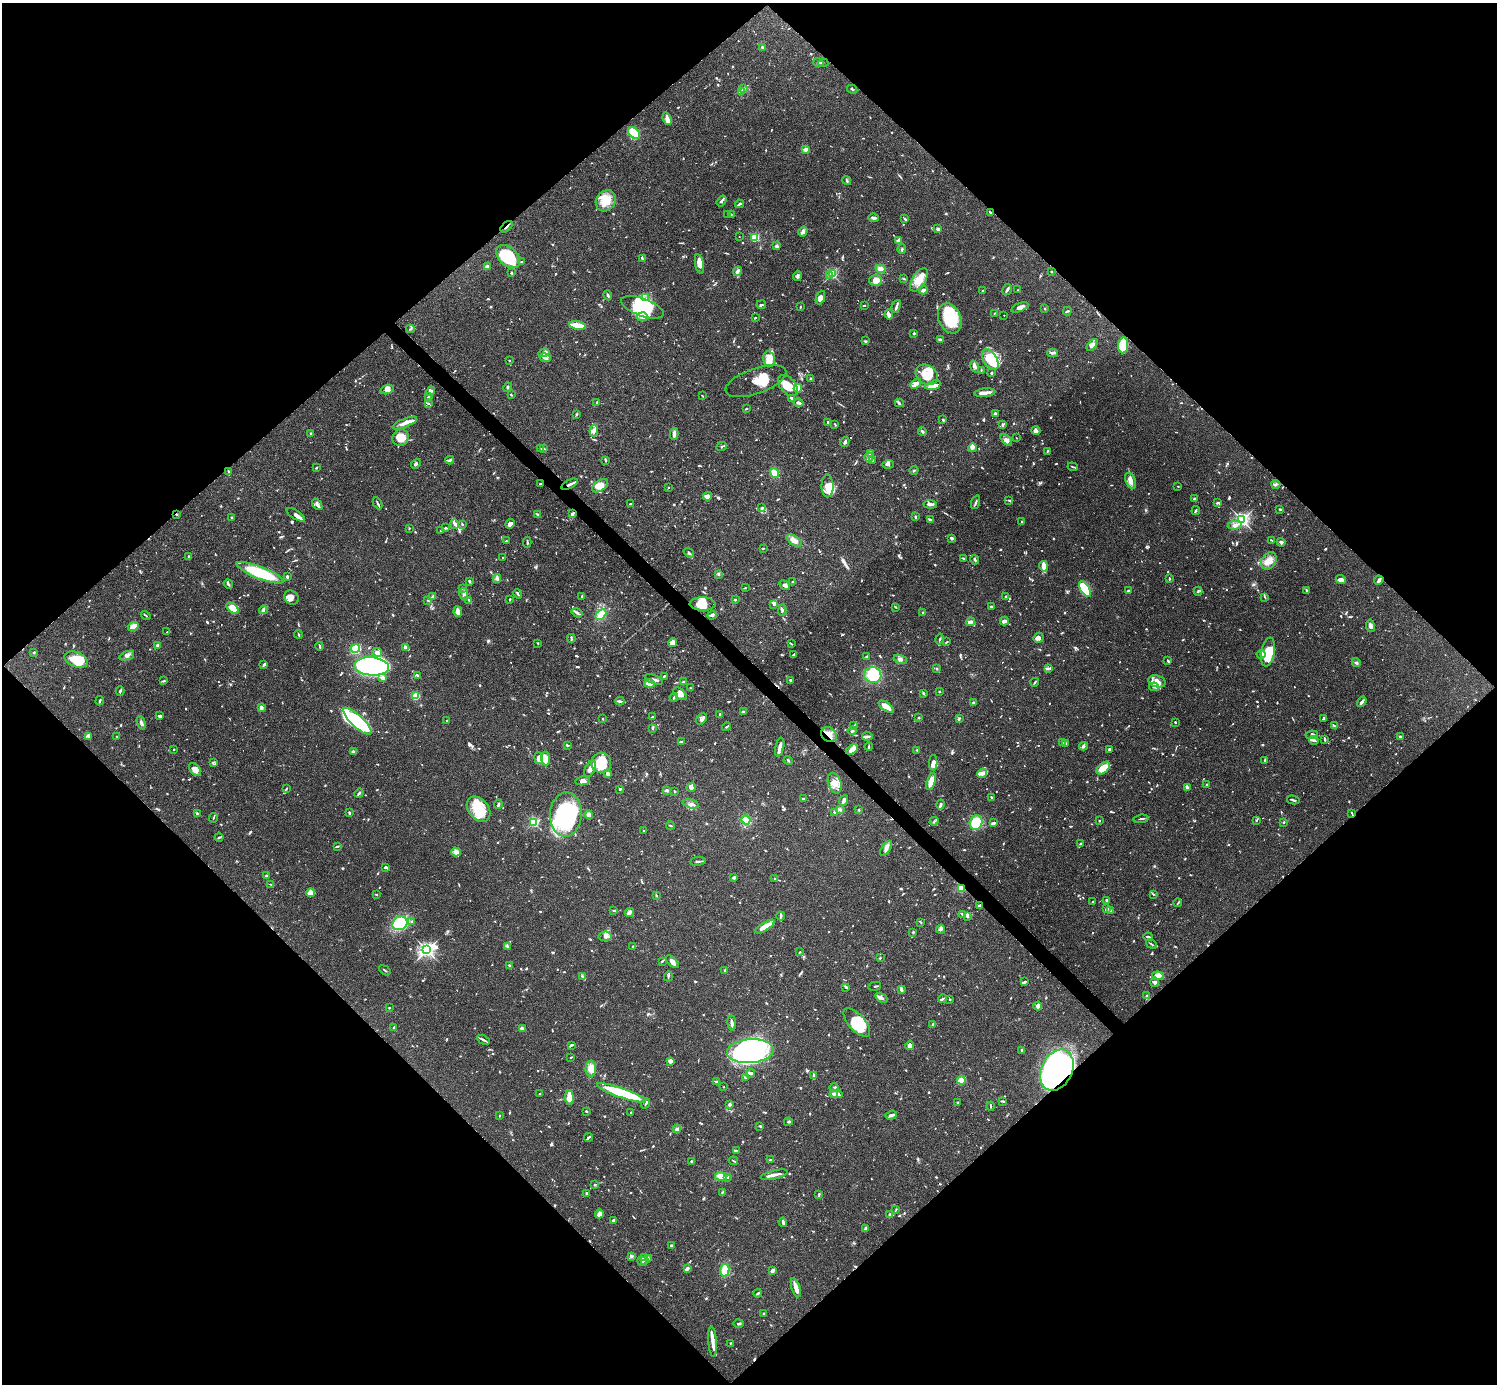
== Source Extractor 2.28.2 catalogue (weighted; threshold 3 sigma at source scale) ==
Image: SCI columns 1-5978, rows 158-5682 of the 5982 x 5981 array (HDU 1 of 3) = the unmasked area's bounding box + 8 px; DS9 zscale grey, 4 x 4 block average (1 PNG px = mean of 4 x 4 image px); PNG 1499 x 1386 px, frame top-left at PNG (2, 3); each listed source drawn as its Kron ellipse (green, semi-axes under 4 px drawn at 4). Shown black and unused: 51% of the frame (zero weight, under 3 of 4 exposures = <1% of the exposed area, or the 3 px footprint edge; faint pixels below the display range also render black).
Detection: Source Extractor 2.28.2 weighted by HDU 2 'WHT'. Background 0.0692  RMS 0.0032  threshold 0.0144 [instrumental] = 3 sigma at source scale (4.5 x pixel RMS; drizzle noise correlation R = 1.50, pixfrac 1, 0.05/0.05 arcsec/px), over >= 5 px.
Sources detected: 1565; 22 too faint to see at this stretch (4 x 4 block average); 17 inside a brighter object's white glare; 8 cosmic-ray / hot-pixel residue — neither listed nor drawn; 52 coinciding with a brighter row at this scale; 134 inside a brighter listed object's ellipse — not listed separately; of the other 1332, all 500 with FLUX_AUTO >= 1.67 (the completeness limit of this list) listed and drawn (832 fainter detections not listed), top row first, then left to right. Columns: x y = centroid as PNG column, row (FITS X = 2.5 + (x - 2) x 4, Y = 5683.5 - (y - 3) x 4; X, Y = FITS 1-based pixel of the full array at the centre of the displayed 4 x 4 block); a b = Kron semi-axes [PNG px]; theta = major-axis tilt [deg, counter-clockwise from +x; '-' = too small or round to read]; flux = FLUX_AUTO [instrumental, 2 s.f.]
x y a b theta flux
763 48 3 2 - 3.6
818 62 5 2 - 2
823 63 5 2 - 1.8
744 88 4 3 - 3.3
852 89 5 2 - 4
741 92 3 2 - 2.9
667 119 6 4 -69 7.6
634 133 7 4 -49 69
805 150 2 2 - 1.7
847 181 4 2 - 2.9
606 201 11 9 52 33
722 201 6 2 56 5
739 204 4 3 - 2.7
990 212 2 2 - 2.2
728 214 4 3 - 2.4
731 215 4 2 - 2.6
874 218 5 3 - 4.5
905 219 3 2 - 3.1
506 227 7 2 41 3.3
938 229 4 2 - 5.6
803 232 5 4 - 5.5
739 237 2 2 - 1.9
755 237 2 2 - 120
899 240 4 3 - 9.4
777 246 2 2 - 6.1
902 249 4 2 - 2.7
508 257 14 9 -41 95
642 259 4 2 - 3.9
522 262 3 2 - 3.1
699 264 10 4 -78 11
487 266 3 3 - 3.8
881 269 5 4 - 10
737 271 5 3 - 5
1051 272 2 2 - 1.9
511 273 2 2 - 7.4
832 274 2 2 - 200
830 275 2 2 - 13
797 276 5 3 - 4.1
904 279 3 2 - 2
876 280 6 5 - 19
919 280 13 6 59 24
923 290 4 2 - 6.8
1007 290 6 2 61 6.6
1018 290 2 2 - 1.8
983 291 2 2 - 12
608 295 5 2 - 3.4
646 298 3 2 - 1.9
820 298 7 3 68 11
761 305 5 2 - 3.1
864 305 3 2 - 1.9
896 306 6 2 67 4.5
642 307 22 9 -20 67
800 307 2 2 - 2.1
1020 307 9 4 20 8.6
1045 309 2 2 - 3.1
1067 311 4 2 - 2.2
994 313 2 2 - 2.3
889 314 5 3 - 9.3
1004 315 2 2 - 2.4
642 317 5 3 - 6.7
755 318 4 2 - 1.9
950 318 15 11 -67 86
577 325 8 2 -10 58
410 329 4 2 - 2.2
914 333 2 2 - 4.2
940 340 4 2 - 5.5
865 341 3 2 - 2.4
1092 345 7 4 50 7.4
1123 345 8 5 83 73
544 353 5 4 - 6.3
1053 353 5 2 - 4.5
545 358 5 4 - 7.6
769 359 8 5 -79 25
990 360 11 6 -59 23
509 361 2 2 - 1.7
975 367 6 3 -70 4.3
981 370 4 2 - 1.8
991 373 3 2 - 2.1
927 375 12 9 -36 38
811 379 3 2 - 2.9
756 381 32 12 19 55
916 384 6 4 40 8
788 385 12 7 -49 36
933 385 8 4 14 11
508 387 5 2 - 2
798 388 4 4 - 14
387 390 7 4 17 7.4
431 391 5 4 - 6.1
985 393 10 2 6 19
511 395 3 2 - 2.2
702 396 2 2 - 1.8
428 397 2 2 - 2
792 398 3 2 - 4.3
428 399 3 2 - 2.4
428 403 2 2 - 3.7
596 403 4 2 - 1.8
798 403 5 2 - 8.9
899 403 4 3 - 3.2
746 409 2 2 - 2.3
995 413 3 2 - 5
576 414 3 2 - 1.8
943 420 3 2 - 3.4
828 422 4 2 - 4.4
405 423 13 3 22 14
835 425 3 2 - 1.8
1003 425 4 3 - 3.2
594 431 6 4 83 7.4
922 431 4 3 - 3.8
1036 431 4 4 - 7.5
310 433 2 2 - 2
674 434 6 3 -89 9.6
401 438 8 8 - 24
1016 438 2 2 - 1.9
1006 440 7 4 -47 6.7
845 442 5 2 - 5.8
722 447 5 2 - 1.8
972 448 4 2 - 3.3
541 449 2 2 - 2.2
544 449 3 2 - 1.7
1047 451 3 2 - 1.7
871 453 4 3 - 4.2
869 457 5 4 - 5.4
450 460 4 2 - 5.6
605 460 4 2 - 2.1
872 460 3 2 - 2.7
416 464 5 2 - 3.9
888 464 6 3 16 5.2
1073 467 5 2 - 2.2
316 468 3 2 - 1.7
914 471 4 2 - 2.3
229 472 3 2 - 1.8
774 473 5 4 - 19
1131 481 8 4 -68 12
540 484 2 2 - 2.8
570 484 9 2 27 5.9
1276 484 4 2 - 2.7
600 486 9 5 33 20
828 486 11 6 -88 26
1178 486 2 2 - 1.7
668 487 2 2 - 2
707 496 4 3 - 8
1194 499 2 2 - 3.4
1008 500 3 2 - 2.2
976 502 7 2 72 3.4
377 503 6 2 -63 3.4
1217 503 4 2 - 3.1
317 504 6 3 -52 7.1
630 504 2 2 - 3
930 504 6 3 -6 6.4
762 508 4 3 - 2.5
1280 509 3 2 - 3.5
1196 511 4 2 - 2.6
176 514 3 2 - 1.9
572 514 4 3 - 4.8
296 515 10 3 -33 10
537 515 3 2 - 2.8
231 517 2 2 - 3
915 517 3 2 - 3.5
930 520 3 2 - 8
1242 520 3 3 - 440
1022 522 3 2 - 2.4
455 524 5 4 - 5
462 524 3 2 - 1.9
510 524 5 4 - 11
1235 525 7 3 8 10
409 528 2 2 - 2.1
445 528 3 3 - 2.9
441 530 4 2 - 2.1
951 538 3 2 - 4.7
1272 540 3 2 - 1.9
506 541 2 2 - 4.3
794 541 9 4 -31 14
527 542 5 2 - 3.1
1281 542 4 3 - 3.9
763 548 2 2 - 2.1
689 553 6 3 -39 3.4
188 556 2 2 - 3.5
503 558 2 2 - 1.7
963 558 3 2 - 2.5
975 560 5 2 - 3.1
1269 561 9 7 57 17
1044 566 5 2 - 35
260 573 25 6 -21 120
718 574 2 2 - 2.3
287 576 3 2 - 4.5
497 578 4 3 - 4.1
1169 579 3 2 - 1.9
1341 580 5 4 - 8
1379 580 5 3 - 5.8
469 581 2 2 - 6.2
793 582 2 2 - 2.6
228 584 5 2 - 3.1
785 585 6 3 -32 5.9
462 588 3 2 - 2
745 588 2 2 - 1.9
1085 589 9 4 -57 130
1128 590 4 2 - 2.7
1306 590 4 2 - 1.8
1198 591 4 2 - 2.2
464 594 6 2 -78 4.5
518 594 5 2 - 3.8
433 596 4 2 - 2.8
582 596 4 2 - 2.2
1005 596 2 2 - 2.4
1265 597 4 2 - 1.8
291 598 8 6 -43 11
428 600 3 2 - 1.8
469 600 4 2 - 2.3
510 600 3 2 - 2.2
735 600 2 2 - 4.5
703 604 13 6 -1 26
774 604 3 3 - 3.7
896 607 2 2 - 1.8
991 607 3 2 - 4.1
233 608 7 3 -40 47
263 610 4 3 - 4
782 610 6 2 87 2.9
458 612 5 2 - 10
923 612 2 2 - 2.1
577 613 6 2 -35 4.6
601 614 6 4 43 30
146 615 5 2 - 2
712 615 5 3 - 5.2
1004 621 4 2 - 9.8
971 622 5 3 - 8.8
1370 626 6 3 -81 6.1
133 627 5 4 - 17
167 632 2 2 - 1.9
298 634 4 2 - 2.1
571 638 4 2 - 2.3
1039 638 5 5 - 7.9
940 639 5 2 - 2.3
673 642 4 3 - 15
946 642 3 2 - 2
538 643 2 2 - 2.5
791 644 4 2 - 1.8
158 646 2 2 - 23
319 646 4 2 - 2.5
405 647 3 2 - 5.8
355 648 5 4 - 89
34 652 2 2 - 2.8
377 652 5 3 - 11
1268 652 14 6 79 64
1261 654 4 2 - 6.8
794 655 3 2 - 9.1
127 656 7 3 21 6.3
867 657 3 2 - 3
76 659 12 7 -20 54
900 659 7 4 -22 6.1
1168 661 3 2 - 2.2
1356 663 5 2 - 3.9
264 664 4 2 - 4.3
371 666 17 9 -4 820
936 668 3 2 - 1.9
1048 669 3 2 - 3.6
418 675 4 2 - 3.9
873 675 8 8 - 57
664 676 2 2 - 2.8
383 678 4 3 - 6.6
654 679 9 2 -20 6.2
790 680 3 2 - 3.5
163 681 4 2 - 2.3
1157 681 9 5 -17 14
684 682 2 2 - 6.8
1035 682 4 2 - 2.3
649 683 5 3 - 23
1154 687 5 3 - 4.7
690 688 2 2 - 1.7
120 691 5 2 - 2.7
939 692 2 2 - 2.8
924 693 3 2 - 2.1
680 694 8 5 -42 13
416 696 3 3 - 41
674 697 4 2 - 3.1
100 701 5 2 - 2.3
620 701 4 3 - 3.6
973 702 3 2 - 2
1362 702 6 2 54 5.7
886 707 9 3 -36 28
261 708 4 2 - 10
743 712 3 2 - 3.9
719 714 3 2 - 3.1
160 716 3 2 - 7.4
652 717 3 2 - 1.8
919 718 2 2 - 2.8
959 718 3 2 - 1.8
603 719 2 2 - 2
702 719 6 4 50 5.5
1323 719 4 2 - 2.5
447 720 3 2 - 2.4
357 721 19 6 -43 86
1175 722 2 2 - 2
141 723 7 3 -75 5.6
1334 725 4 2 - 2.7
854 726 4 2 - 2.5
726 727 4 2 - 2.9
652 728 3 3 - 2.2
852 731 4 2 - 2.6
829 735 8 7 - 19
1312 735 6 3 11 5.5
88 736 3 2 - 2.4
867 736 5 2 - 6.1
117 737 2 2 - 2.4
1401 737 3 2 - 3.9
1325 739 3 2 - 1.8
1314 740 4 2 - 4.1
681 742 4 2 - 4.7
1062 742 2 2 - 2.6
1066 743 3 2 - 2.6
568 745 3 2 - 1.7
1083 746 4 4 - 4.2
780 747 9 2 76 12
869 747 4 2 - 2.2
174 749 2 2 - 2.1
852 749 7 4 33 17
1109 749 3 2 - 5
917 750 2 2 - 2.3
353 752 3 2 - 5.2
538 758 6 4 -78 9.8
546 758 7 4 -83 21
1265 760 4 2 - 2.6
788 761 5 2 - 2.1
213 762 3 2 - 1.8
601 763 10 10 - 56
933 763 8 4 88 12
1103 768 8 5 40 40
195 769 7 5 -51 15
590 769 9 5 63 13
982 773 5 3 - 7.6
608 774 3 2 - 10
583 781 7 3 11 6.9
931 781 9 3 73 27
835 783 10 6 -70 17
1207 784 2 2 - 1.8
691 787 4 4 - 5.1
286 788 3 2 - 1.7
1187 788 4 3 - 3.4
619 789 3 2 - 2.2
666 790 4 2 - 4
675 792 2 2 - 3.5
359 793 5 2 - 3.4
991 797 3 2 - 2.5
803 799 4 2 - 2.1
844 800 5 2 - 6.2
1293 800 6 2 -13 2.9
498 804 4 2 - 3.9
691 804 8 3 -13 8.8
941 804 5 2 - 6.2
479 809 14 10 -50 60
840 810 4 3 - 3.8
859 810 2 2 - 2.6
835 812 3 2 - 4.2
197 813 3 2 - 1.7
349 813 3 2 - 2.3
566 814 22 16 87 230
1352 814 4 2 - 2.1
589 815 4 3 - 8
213 818 5 2 - 1.8
1141 819 7 2 7 2.9
746 820 5 4 - 33
1256 820 3 2 - 2.7
934 821 4 2 - 2.5
1099 821 2 2 - 2
534 822 2 2 - 180
1283 822 2 2 - 2
976 823 7 6 - 45
993 823 3 2 - 5.8
670 825 4 2 - 2.5
643 831 2 2 - 1.8
219 837 4 2 - 2.4
1080 844 3 2 - 2.7
337 846 3 2 - 2.6
886 848 8 4 54 8.1
456 852 4 4 - 14
698 861 8 2 8 3.3
385 867 3 2 - 3.8
267 876 4 2 - 2
734 878 3 3 - 4.1
775 878 2 2 - 3.1
270 884 3 2 - 1.7
962 888 3 2 - 25
311 893 4 3 - 29
376 894 3 2 - 1.7
1153 894 4 2 - 1.8
656 895 3 2 - 2.5
1107 900 2 2 - 6
1093 902 2 2 - 4.6
1178 903 4 2 - 1.7
979 906 2 2 - 6.2
1106 909 3 2 - 4.7
614 910 3 2 - 1.8
1110 911 4 2 - 4.6
629 912 5 3 - 6.8
962 914 3 2 - 2.3
781 916 4 2 - 2.7
968 916 3 3 - 3.2
412 921 2 2 - 1.9
921 922 4 2 - 1.8
400 923 8 6 30 120
765 926 11 4 30 19
941 929 4 3 - 4.3
913 932 3 2 - 1.9
605 936 6 4 7 7
1148 937 4 2 - 3.3
1151 944 6 2 -33 2.4
507 946 4 2 - 2.3
633 947 2 2 - 2.9
427 950 4 3 - 510
800 952 2 2 - 1.7
880 958 4 2 - 1.8
662 961 2 2 - 2.7
672 962 8 3 -44 9.7
510 965 4 2 - 2.5
385 970 6 2 -35 2.3
725 971 3 2 - 4
668 976 5 2 - 2.9
1158 976 6 4 -10 7.4
583 977 4 2 - 6.3
1024 982 4 2 - 3.6
1155 982 5 4 - 5.8
875 986 6 2 11 3.1
846 987 3 2 - 4.8
901 989 3 2 - 8.3
1146 996 3 2 - 2.3
881 998 7 3 -33 7.1
943 999 4 2 - 3.6
950 999 2 2 - 2.6
1038 1006 4 3 - 8
389 1008 2 2 - 3.3
857 1022 18 8 -48 54
732 1023 7 2 -83 6.5
933 1024 3 2 - 4.2
394 1028 3 2 - 5
522 1029 4 2 - 2.7
483 1040 7 2 -26 4.3
571 1045 4 2 - 3.9
910 1045 4 3 - 13
1022 1050 2 2 - 21
750 1051 23 12 5 260
571 1057 3 2 - 1.7
670 1061 3 3 - 8.6
591 1068 8 5 89 21
1057 1070 21 15 63 640
750 1073 4 2 - 6.2
814 1076 4 3 - 3.7
745 1078 3 2 - 2
961 1080 4 3 - 48
716 1081 3 2 - 1.9
724 1087 2 2 - 2.7
834 1087 5 2 - 3.2
622 1093 26 5 -19 120
540 1094 3 2 - 4.6
833 1094 3 2 - 6.6
836 1094 6 2 -5 6.5
569 1097 7 3 -86 34
1003 1101 3 2 - 2.1
958 1102 2 2 - 3
646 1103 5 3 - 3.6
729 1104 4 2 - 3.8
991 1106 4 2 - 1.8
586 1111 2 2 - 3.2
631 1112 2 2 - 2
500 1115 2 2 - 1.9
891 1115 6 2 19 5
788 1122 4 2 - 2.7
760 1126 2 2 - 3.1
677 1129 4 3 - 3.7
588 1137 5 2 - 3
736 1150 4 2 - 2
770 1160 2 2 - 2.2
692 1161 3 2 - 3.8
733 1161 5 2 - 2.6
774 1175 14 2 13 11
721 1176 5 4 - 18
727 1177 3 2 - 1.9
595 1185 2 2 - 2.4
722 1192 3 2 - 2.1
586 1194 3 2 - 3
819 1194 4 2 - 2.4
896 1209 2 2 - 1.7
599 1214 4 3 - 8.3
890 1215 2 2 - 7
613 1220 3 2 - 8
783 1222 5 2 - 5.3
866 1228 4 2 - 6.5
671 1246 3 3 - 3.3
632 1256 2 2 - 2.5
644 1258 3 3 - 4.2
648 1258 3 2 - 2.1
642 1261 5 2 - 4.4
644 1261 4 2 - 2.4
687 1268 4 3 - 2.9
725 1270 6 4 80 27
772 1270 3 2 - 5.5
796 1288 10 4 -73 13
758 1293 4 2 - 2.5
763 1313 2 2 - 5.1
739 1324 5 2 - 2.6
713 1342 15 3 -86 14
730 1343 2 2 - 2.6
Overlapping masked pixels (flux is a lower limit): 10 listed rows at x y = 990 212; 506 227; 570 484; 176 514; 572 514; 829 735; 1352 814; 962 888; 979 906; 1057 1070
Diffuse or blended objects may show on this block-average render without a row.